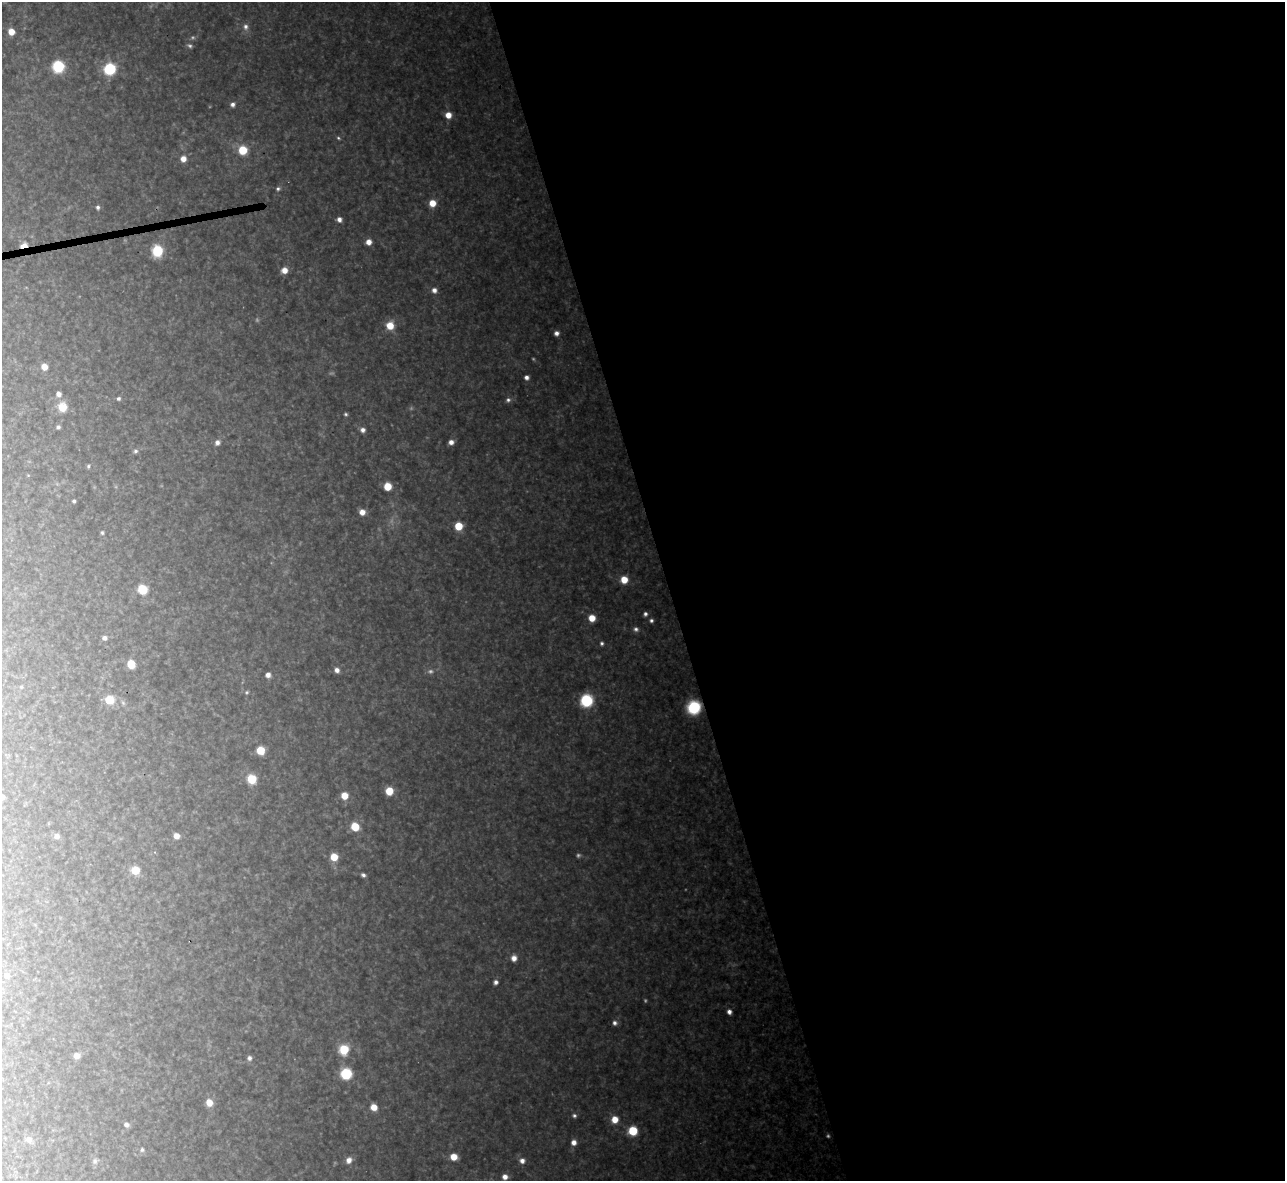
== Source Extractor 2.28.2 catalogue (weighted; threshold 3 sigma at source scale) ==
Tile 8 of 4 x 4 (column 4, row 2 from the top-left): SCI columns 3851-5133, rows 2499-3677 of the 5133 x 5115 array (HDU 1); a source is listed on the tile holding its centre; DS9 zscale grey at full resolution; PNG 1287 x 1183 px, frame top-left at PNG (2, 2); no overlay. Shown black and unused: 48% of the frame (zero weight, under 3 of 4 exposures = <1% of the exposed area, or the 3 px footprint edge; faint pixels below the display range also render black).
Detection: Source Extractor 2.28.2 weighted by HDU 2 'WHT'; one run over the whole footprint, this tile lists its part. Background 0.319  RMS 0.019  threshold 0.0871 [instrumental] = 3 sigma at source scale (4.5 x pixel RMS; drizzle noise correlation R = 1.50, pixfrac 1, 0.05/0.05 arcsec/px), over >= 5 px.
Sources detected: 103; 12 too faint to see at this stretch — not listed; the other 91 listed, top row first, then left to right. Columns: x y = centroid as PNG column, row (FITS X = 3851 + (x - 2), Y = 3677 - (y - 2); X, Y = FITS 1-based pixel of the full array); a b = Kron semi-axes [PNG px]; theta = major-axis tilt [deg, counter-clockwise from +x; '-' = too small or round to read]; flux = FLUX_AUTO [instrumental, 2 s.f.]
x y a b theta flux
246 27 11 8 -76 13
11 32 5 5 - 28
190 46 7 6 - 5.8
58 66 7 7 - 240
110 69 7 7 - 200
233 104 6 5 - 8.8
448 115 7 6 - 25
338 138 6 4 -35 3.6
243 150 6 6 - 80
183 159 6 6 - 20
278 189 7 6 - 5.9
432 203 6 6 - 34
98 207 5 5 - 6.2
339 219 5 5 - 12
368 242 5 5 - 18
24 245 7 5 20 37
157 251 7 6 - 170
284 270 7 6 - 22
434 290 6 6 - 12
390 325 8 8 - 41
556 333 5 5 - 10
44 367 6 6 - 22
527 377 5 4 - 9.3
58 394 6 5 - 12
118 398 5 5 - 5.4
508 400 7 7 - 7.2
62 407 10 8 -84 42
346 414 4 4 - 3.8
58 427 5 4 - 5.3
363 430 5 5 - 10
217 442 7 6 - 11
451 442 6 5 - 14
135 451 7 6 - 5.6
88 466 5 4 - 4
28 475 4 3 - 1.7
388 486 6 6 - 54
74 501 4 4 - 4.9
362 512 7 6 - 18
458 526 6 6 - 63
102 533 5 5 - 3.3
624 580 6 6 - 41
142 589 7 6 - 96
645 614 5 5 - 7.2
592 618 6 6 - 35
651 620 5 5 - 5.6
636 629 7 6 - 7.7
104 638 6 5 - 7.8
602 643 5 5 - 5.1
131 664 6 6 - 60
337 670 6 5 - 12
268 675 5 5 - 12
21 687 5 5 - 3.1
247 692 6 5 - 3.6
109 700 7 6 - 68
586 700 8 8 - 180
123 703 9 5 -63 5.8
694 707 9 8 - 210
260 750 6 6 - 55
252 779 7 7 - 69
389 791 6 6 - 50
344 796 6 6 - 34
355 827 7 6 - 60
57 836 7 6 - 10
176 836 5 5 - 20
154 852 4 4 - 2.6
334 857 6 6 - 44
135 870 6 6 - 56
363 875 5 4 - 6.3
514 958 7 6 - 16
7 976 7 6 - 9.2
496 982 5 5 - 8.4
729 1012 5 4 - 13
615 1023 6 6 - 8.4
344 1049 7 7 - 82
77 1056 6 5 - 18
249 1058 5 5 - 9.1
346 1074 7 7 - 160
209 1103 7 6 - 30
374 1107 6 5 - 30
574 1116 6 5 - 5.5
615 1119 7 7 - 32
126 1124 6 5 - 8.8
633 1131 6 6 - 91
29 1139 7 6 - 14
574 1142 6 6 - 16
142 1150 7 6 - 6.3
454 1157 6 5 - 34
349 1160 8 7 - 16
95 1161 9 8 - 8.5
522 1161 7 6 - 12
505 1177 5 5 - 16
Overlapping masked pixels (flux is a lower limit): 2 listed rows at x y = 24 245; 694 707